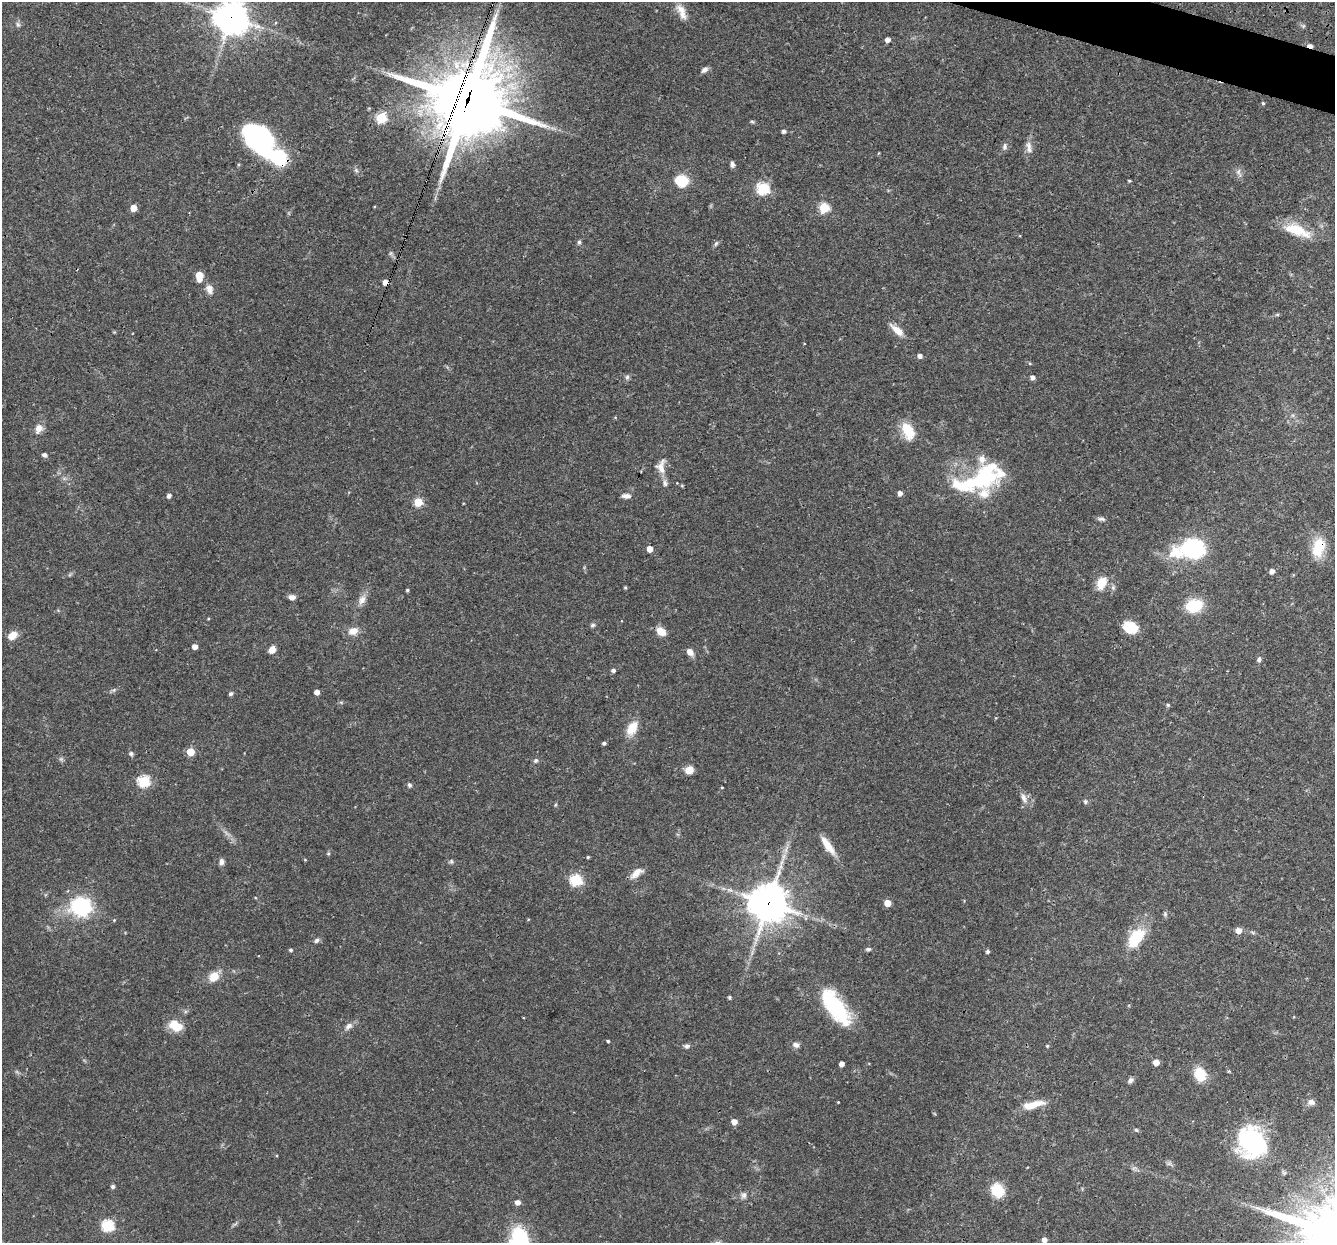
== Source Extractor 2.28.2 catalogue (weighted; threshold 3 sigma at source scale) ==
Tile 10 of 4 x 4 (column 2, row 3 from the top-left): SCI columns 1335-2667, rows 1499-2739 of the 5355 x 5411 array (HDU 1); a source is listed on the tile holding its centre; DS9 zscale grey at full resolution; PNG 1337 x 1245 px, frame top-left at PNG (2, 2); no overlay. Shown black and unused: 1% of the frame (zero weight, under 3 of 4 exposures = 3% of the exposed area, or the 3 px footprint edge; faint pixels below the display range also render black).
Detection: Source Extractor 2.28.2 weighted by HDU 2 'WHT'; one run over the whole footprint, this tile lists its part. Background 0.0577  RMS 0.0033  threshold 0.015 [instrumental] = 3 sigma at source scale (4.5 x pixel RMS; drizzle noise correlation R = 1.50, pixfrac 1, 0.05/0.05 arcsec/px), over >= 5 px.
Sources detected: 135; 1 too faint to see at this stretch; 1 inside a brighter object's white glare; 1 long thin detection or spike segment (spike, bleed or trail) — not listed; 8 inside a brighter listed object's ellipse — not listed separately; the other 124 listed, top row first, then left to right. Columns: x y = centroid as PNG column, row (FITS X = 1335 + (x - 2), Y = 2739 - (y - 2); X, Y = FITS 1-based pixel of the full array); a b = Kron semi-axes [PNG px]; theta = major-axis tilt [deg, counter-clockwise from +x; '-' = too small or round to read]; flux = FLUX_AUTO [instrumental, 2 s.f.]
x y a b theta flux
681 12 23 9 -66 3.5
231 17 11 11 - 510
18 24 7 5 -68 0.75
888 40 4 4 - 1.7
1310 46 5 3 - 1.8
704 70 8 6 40 1.2
468 100 29 26 67 2400
1263 103 4 3 - 0.45
381 118 6 5 - 20
752 121 6 4 -3 0.42
784 131 4 4 - 1
259 139 37 22 -51 53
1004 147 9 6 80 1
1029 147 17 7 -78 2.1
732 164 6 5 - 1.1
356 170 6 5 - 0.62
1238 172 12 6 -71 1.3
682 181 9 8 - 15
1129 181 3 3 - 0.38
763 189 6 6 - 34
133 208 5 5 - 5
824 208 5 5 - 20
1297 230 35 13 -20 9.4
579 242 6 5 - 0.63
716 244 6 5 - 0.61
391 253 7 4 71 0.52
199 276 7 5 -86 9.1
385 282 5 5 - 2.3
209 289 13 9 -74 2.1
1277 315 6 4 1 0.42
897 330 19 7 -40 3.5
920 356 5 5 - 1.2
627 377 7 6 - 0.75
1032 377 5 5 - 1.3
39 428 10 8 64 2.6
908 431 21 13 -64 7.6
45 455 6 5 - 0.89
661 466 21 11 82 3.4
978 480 63 24 23 36
682 486 5 4 - 0.33
900 493 5 4 - 1.6
169 496 4 4 - 1.1
626 496 10 5 -4 1.5
418 502 5 5 - 13
1101 519 10 5 -9 0.89
1318 547 23 14 76 9.4
1193 548 16 13 -5 43
650 549 5 4 - 3.5
1177 552 22 19 -26 9.1
1272 571 5 4 - 1.7
1102 583 14 11 63 5.4
625 587 4 4 - 0.37
407 590 4 3 - 0.48
292 597 8 6 -10 1.5
362 600 14 9 63 2.3
1194 606 19 14 10 10
593 625 7 5 17 0.62
1131 628 12 9 -23 10
353 631 13 10 19 3
661 631 12 8 -35 3.4
12 635 11 8 36 3.3
195 647 4 4 - 2.1
272 650 7 6 - 2.6
690 652 7 6 - 2.6
1259 659 8 5 76 0.82
613 670 4 4 - 0.97
317 692 4 4 - 1.9
231 694 5 5 - 0.64
1168 705 5 4 - 0.5
632 728 17 11 59 5.2
604 743 4 3 - 0.71
190 752 5 5 - 7.9
131 754 6 6 - 0.67
536 760 6 5 - 0.71
689 770 8 6 33 4
143 781 6 6 - 30
409 785 6 5 - 0.68
722 787 4 2 - 0.26
1024 798 13 6 -70 1.8
1085 802 6 5 - 0.54
555 805 6 3 71 0.34
828 845 24 7 -55 5.2
328 853 5 4 - 0.41
588 857 3 3 - 0.36
305 860 4 3 - 0.27
451 861 7 5 -89 0.58
221 862 8 6 81 1.3
636 873 17 8 41 3.1
576 880 6 6 - 31
768 903 13 13 - 720
887 903 5 5 - 4.8
81 906 8 8 - 140
114 920 5 3 - 0.31
1238 931 5 5 - 3.1
1136 938 29 16 54 11
317 940 7 5 45 0.81
868 949 6 4 8 0.71
290 950 5 4 - 0.55
988 952 4 4 - 0.7
214 977 12 10 53 4.4
729 998 5 4 - 0.45
836 1005 39 22 -60 18
178 1026 20 10 0 4.8
349 1026 10 7 31 1.6
608 1041 3 3 - 0.46
796 1045 9 7 -20 1.3
687 1046 7 6 - 0.85
1047 1046 4 3 - 0.35
1156 1062 5 5 - 3.8
842 1064 4 4 - 1.9
1200 1074 11 9 -67 11
1130 1080 8 5 48 1
1311 1102 10 7 -4 1.4
1033 1105 26 8 14 6
734 1122 5 5 - 2.7
1136 1130 6 4 -44 0.44
1252 1142 29 25 -56 45
1169 1164 7 4 1 0.69
113 1186 4 4 - 0.86
997 1190 14 12 -58 8.3
744 1195 9 7 76 1.2
518 1202 5 5 - 2.1
108 1225 6 6 - 34
1044 1240 4 4 - 1.8
Overlapping masked pixels (flux is a lower limit): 6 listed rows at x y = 231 17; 1310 46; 468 100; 385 282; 1318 547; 768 903
Isophote crosses this tile's border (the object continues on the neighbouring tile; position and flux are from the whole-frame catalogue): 1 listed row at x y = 231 17